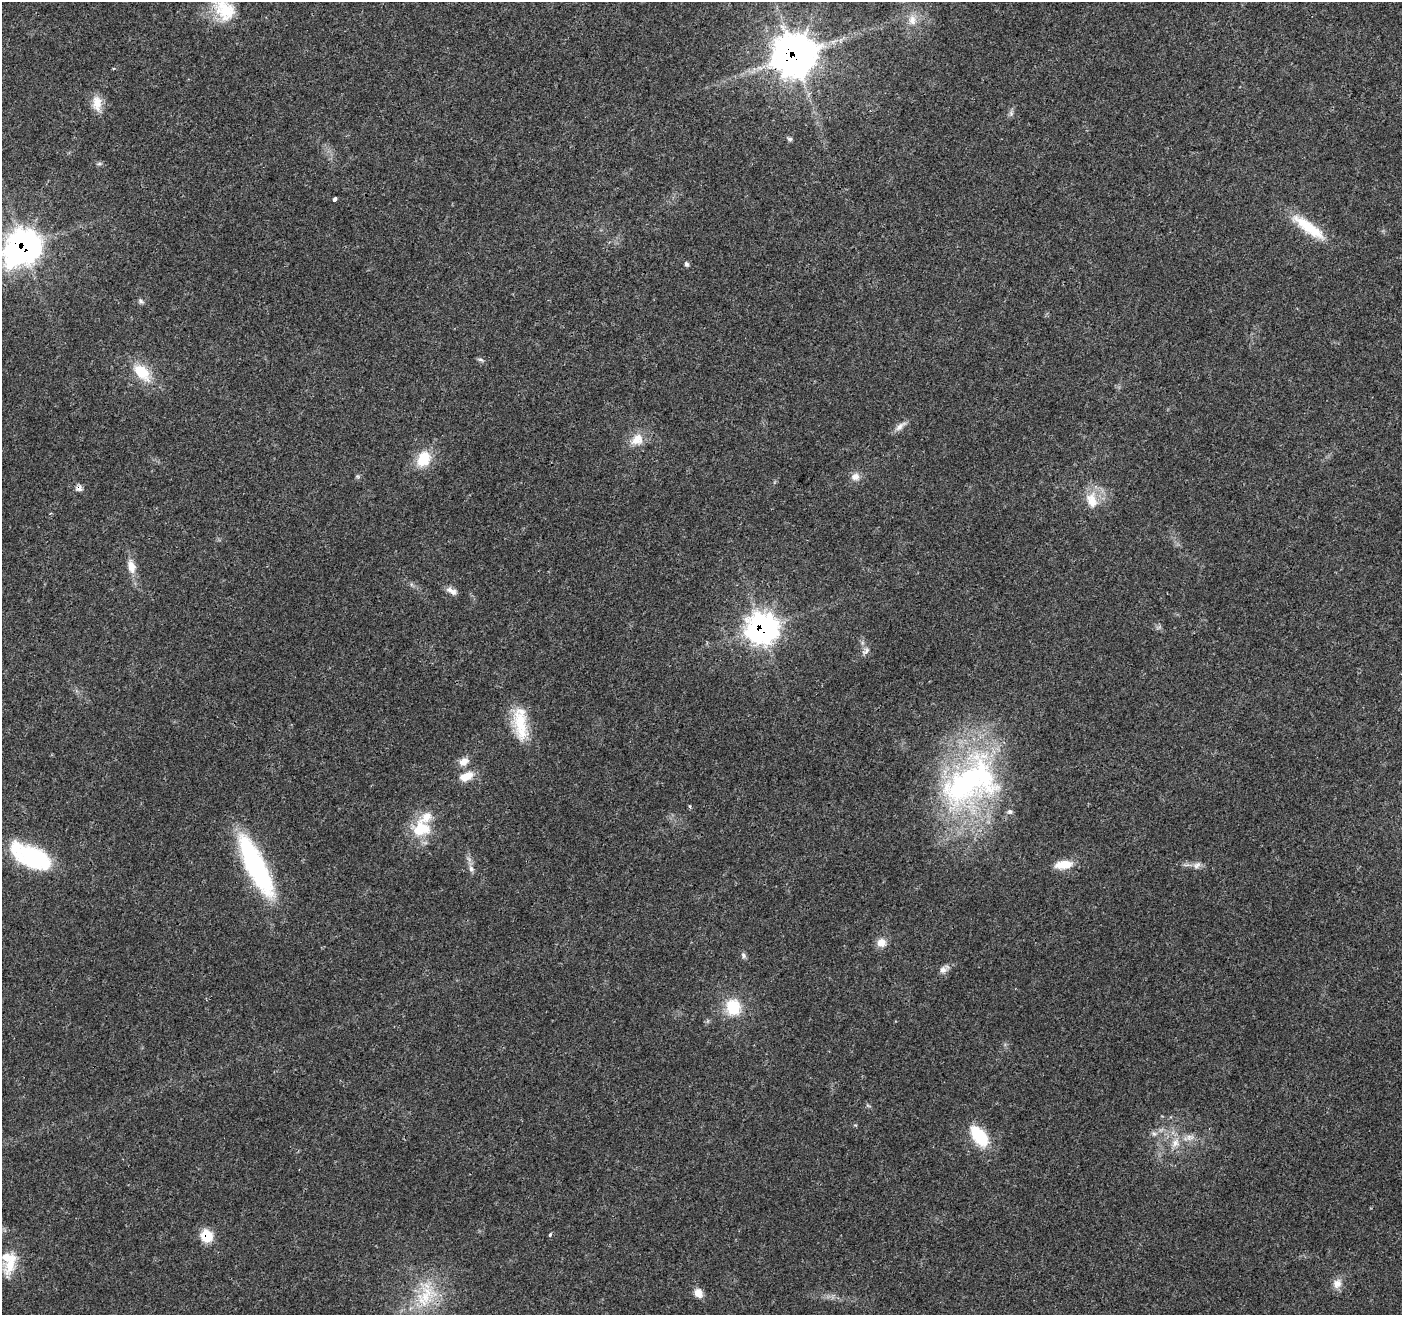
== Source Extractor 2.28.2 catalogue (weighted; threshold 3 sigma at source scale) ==
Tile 10 of 4 x 4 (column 2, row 3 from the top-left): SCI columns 1412-2811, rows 1525-2837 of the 5623 x 5745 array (HDU 1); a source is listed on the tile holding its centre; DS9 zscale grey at full resolution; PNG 1404 x 1317 px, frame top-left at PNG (2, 2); no overlay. Shown black and unused: <1% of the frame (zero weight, under 3 of 4 exposures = <1% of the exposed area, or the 3 px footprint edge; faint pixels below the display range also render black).
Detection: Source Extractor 2.28.2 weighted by HDU 2 'WHT'; one run over the whole footprint, this tile lists its part. Background 0.0271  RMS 0.0025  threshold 0.0114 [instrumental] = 3 sigma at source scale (4.5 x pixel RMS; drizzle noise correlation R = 1.50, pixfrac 1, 0.0396/0.0396 arcsec/px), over >= 5 px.
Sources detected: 54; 4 inside a brighter listed object's ellipse — not listed separately; the other 50 listed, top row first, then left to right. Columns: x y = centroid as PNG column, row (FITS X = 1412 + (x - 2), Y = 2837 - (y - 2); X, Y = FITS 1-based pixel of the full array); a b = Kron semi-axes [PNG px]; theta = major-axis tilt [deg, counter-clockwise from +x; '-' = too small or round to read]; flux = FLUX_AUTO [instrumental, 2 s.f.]
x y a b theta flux
223 8 40 22 -55 11
912 20 15 11 87 2.9
795 56 16 15 - 500
97 103 22 11 -84 3.5
1011 113 7 6 - 0.68
790 139 7 5 -15 0.5
99 164 7 4 1 0.45
335 199 4 3 - 2.5
1308 227 51 13 -36 9.5
24 246 16 14 46 220
686 264 6 5 - 0.55
141 301 9 5 -45 0.58
480 360 8 4 -9 0.52
142 372 25 14 -46 7.7
900 426 19 7 39 1.6
637 439 20 15 38 3.9
424 459 19 14 62 7.2
357 476 6 4 -43 0.39
855 477 11 10 - 1.8
79 488 9 8 - 1.1
1092 500 24 15 -75 5.3
131 566 19 10 -77 3.1
451 591 16 7 -26 1.5
762 628 13 12 - 190
866 651 12 7 45 1.1
520 724 46 17 -83 9.9
464 762 12 9 37 2.3
468 775 15 11 8 3
970 782 89 57 35 75
690 806 5 3 - 0.3
421 828 25 21 15 9.4
31 857 45 20 -27 23
1063 865 21 10 7 4.5
1197 865 11 8 20 1.3
255 866 73 19 -64 39
471 869 10 6 -80 1
881 943 12 11 - 2.4
743 955 9 6 -60 0.71
943 970 10 9 - 1.3
733 1007 24 21 -82 7.9
1154 1133 7 5 -28 0.65
979 1136 25 13 -53 12
1190 1137 13 8 15 1.8
1175 1143 14 8 69 2.2
550 1235 3 3 - 1.5
206 1236 14 13 - 5.3
10 1265 28 16 63 5.8
1337 1283 13 11 65 2.2
698 1293 12 9 -57 2
425 1297 26 17 -65 9.5
Overlapping masked pixels (flux is a lower limit): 5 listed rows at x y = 795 56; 24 246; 79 488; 762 628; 206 1236
Isophote crosses this tile's border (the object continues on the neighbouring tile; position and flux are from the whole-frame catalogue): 2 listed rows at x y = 223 8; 24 246